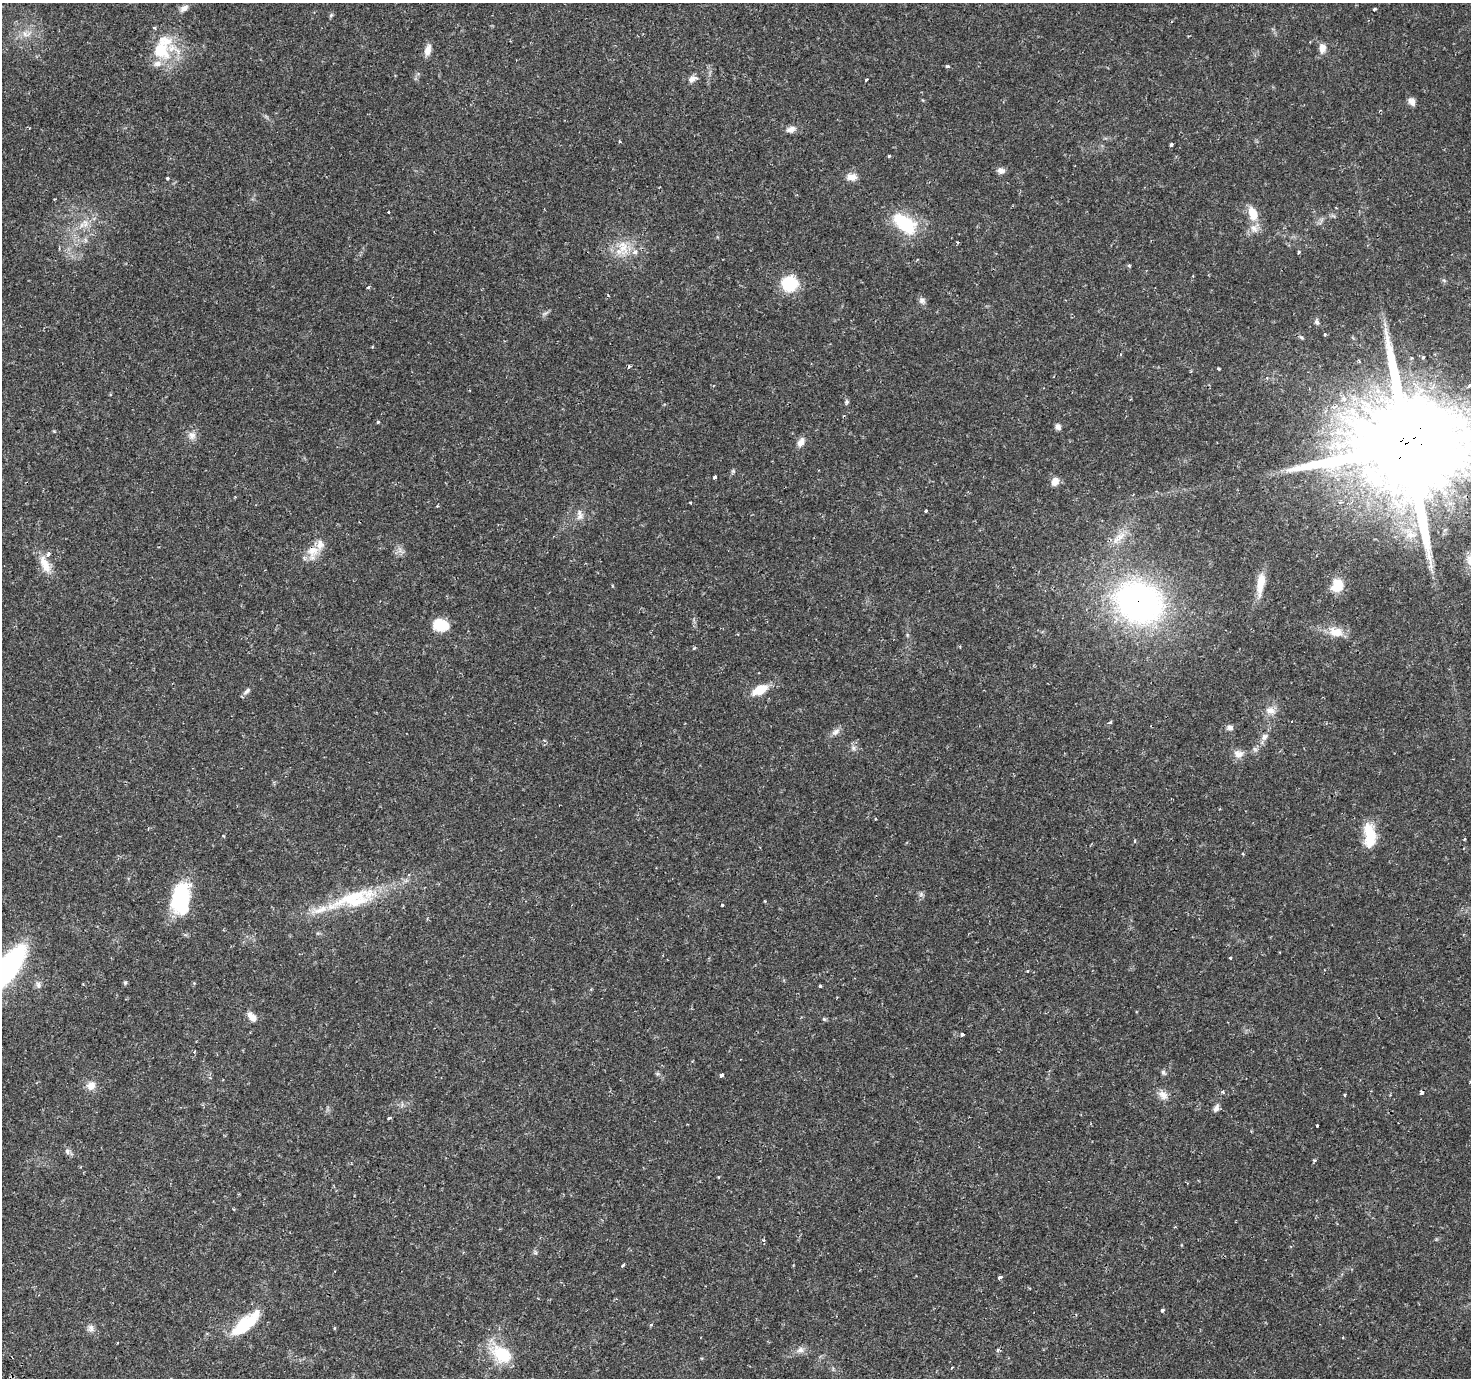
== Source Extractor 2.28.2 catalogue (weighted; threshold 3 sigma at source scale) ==
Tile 7 of 4 x 4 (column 3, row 2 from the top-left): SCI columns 2955-4423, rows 3024-4399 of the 5930 x 6005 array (HDU 1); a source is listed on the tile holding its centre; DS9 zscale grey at full resolution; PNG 1473 x 1380 px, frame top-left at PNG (2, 3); no overlay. Shown black and unused: <1% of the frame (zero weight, under 2 of 3 exposures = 2% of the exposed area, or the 3 px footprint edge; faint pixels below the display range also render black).
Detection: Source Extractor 2.28.2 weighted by HDU 2 'WHT'; one run over the whole footprint, this tile lists its part. Background 0.025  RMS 0.002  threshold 0.00882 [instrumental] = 3 sigma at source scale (4.5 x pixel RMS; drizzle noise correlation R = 1.50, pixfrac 1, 0.0396/0.0396 arcsec/px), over >= 5 px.
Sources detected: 121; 1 inside a brighter object's white glare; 3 cosmic-ray / hot-pixel residue — not listed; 8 inside a brighter listed object's ellipse — not listed separately; the other 109 listed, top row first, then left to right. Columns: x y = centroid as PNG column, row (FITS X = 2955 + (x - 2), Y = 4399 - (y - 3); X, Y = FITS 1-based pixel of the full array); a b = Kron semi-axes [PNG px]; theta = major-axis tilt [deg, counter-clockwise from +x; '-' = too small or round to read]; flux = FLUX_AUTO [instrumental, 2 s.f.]
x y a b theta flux
184 8 11 7 34 0.94
1375 9 3 3 - 0.29
331 15 7 4 46 0.28
26 34 16 7 3 1.5
1322 48 11 8 88 1.5
160 50 28 23 -62 8.1
428 50 13 7 77 1.5
947 66 4 4 - 0.4
692 79 12 8 42 1
866 80 4 3 - 0.28
1412 102 10 7 -55 0.99
791 129 14 8 15 1.2
620 141 3 3 - 0.25
1171 144 3 3 - 0.65
889 156 3 3 - 0.32
1001 171 10 7 -15 0.9
852 177 14 9 0 1.5
167 178 3 3 - 0.57
388 212 3 3 - 0.64
1253 213 17 10 -70 3.3
85 223 12 7 -82 1.4
905 224 36 19 -39 9
957 242 4 3 - 0.27
623 248 27 15 50 4.4
1299 252 3 3 - 0.39
1129 265 5 5 - 0.25
789 284 15 14 - 8.2
368 288 3 3 - 0.34
922 300 9 7 24 0.67
545 313 7 4 19 0.39
1316 322 7 5 -69 0.44
1325 334 4 3 - 0.2
1301 337 6 4 -19 0.28
1423 358 5 3 - 0.28
1219 369 3 3 - 0.21
1469 386 4 3 - 0.87
847 402 7 5 75 0.38
378 422 3 3 - 0.25
1058 427 7 6 - 0.74
54 431 4 4 - 0.18
192 435 12 9 -41 1.2
801 442 12 8 63 1.3
1408 447 34 29 33 4600
715 477 4 3 - 0.92
1055 481 10 8 64 1.4
690 502 4 3 - 0.17
926 511 3 3 - 0.27
580 515 17 8 -84 1.2
1120 537 20 8 44 2.4
313 551 16 15 - 2.9
45 564 26 11 -65 2.9
1261 582 24 9 81 3.7
1337 585 17 14 57 3.5
1139 602 48 39 -24 63
441 625 16 11 -10 5.4
1336 632 18 11 -11 3
694 648 4 3 - 0.32
760 690 16 8 27 4.4
247 691 12 6 43 0.62
1270 710 14 10 -13 1.6
1292 721 2 2 - 0.15
1110 722 5 4 - 0.3
1230 727 8 7 - 0.76
835 732 13 8 36 0.96
1264 737 10 7 37 0.92
853 748 8 6 -69 0.59
1238 754 13 10 -13 1.5
1369 835 26 11 -84 6.8
223 836 4 3 - 0.22
1135 841 4 3 - 0.2
1243 854 3 3 - 0.21
921 894 6 6 - 0.46
353 897 89 17 18 14
181 898 32 18 83 16
765 901 3 3 - 0.18
722 905 3 3 - 0.35
1230 958 3 3 - 0.19
7 969 36 13 54 56
1027 971 3 2 - 0.39
125 983 4 4 - 0.36
38 985 8 6 88 0.6
820 986 3 3 - 0.4
252 1017 11 7 -47 1.8
824 1019 7 4 -45 0.27
962 1034 3 3 - 1.4
194 1051 3 3 - 0.35
1163 1072 8 5 -52 0.43
721 1075 4 3 - 0.8
91 1086 11 10 - 1.6
1223 1092 5 4 - 0.3
1163 1095 14 10 -34 1.5
1345 1095 3 3 - 0.24
1216 1108 11 6 64 0.75
389 1118 4 2 - 0.43
1317 1125 3 2 - 0.24
67 1151 9 6 -74 0.62
1314 1160 4 4 - 0.33
1175 1227 3 3 - 0.16
764 1240 5 4 - 0.29
535 1252 7 4 -72 0.31
623 1265 4 3 - 0.34
1000 1277 4 3 - 0.84
1162 1310 3 3 - 0.62
242 1327 43 13 44 8.4
91 1328 10 8 -87 0.82
334 1328 5 3 - 0.17
800 1350 11 8 17 1
998 1350 5 4 - 0.27
502 1354 29 19 -33 7.8
Overlapping masked pixels (flux is a lower limit): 3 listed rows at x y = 1408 447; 1139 602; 353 897
Isophote crosses this tile's border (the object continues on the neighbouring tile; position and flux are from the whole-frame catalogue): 2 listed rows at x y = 1408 447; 7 969